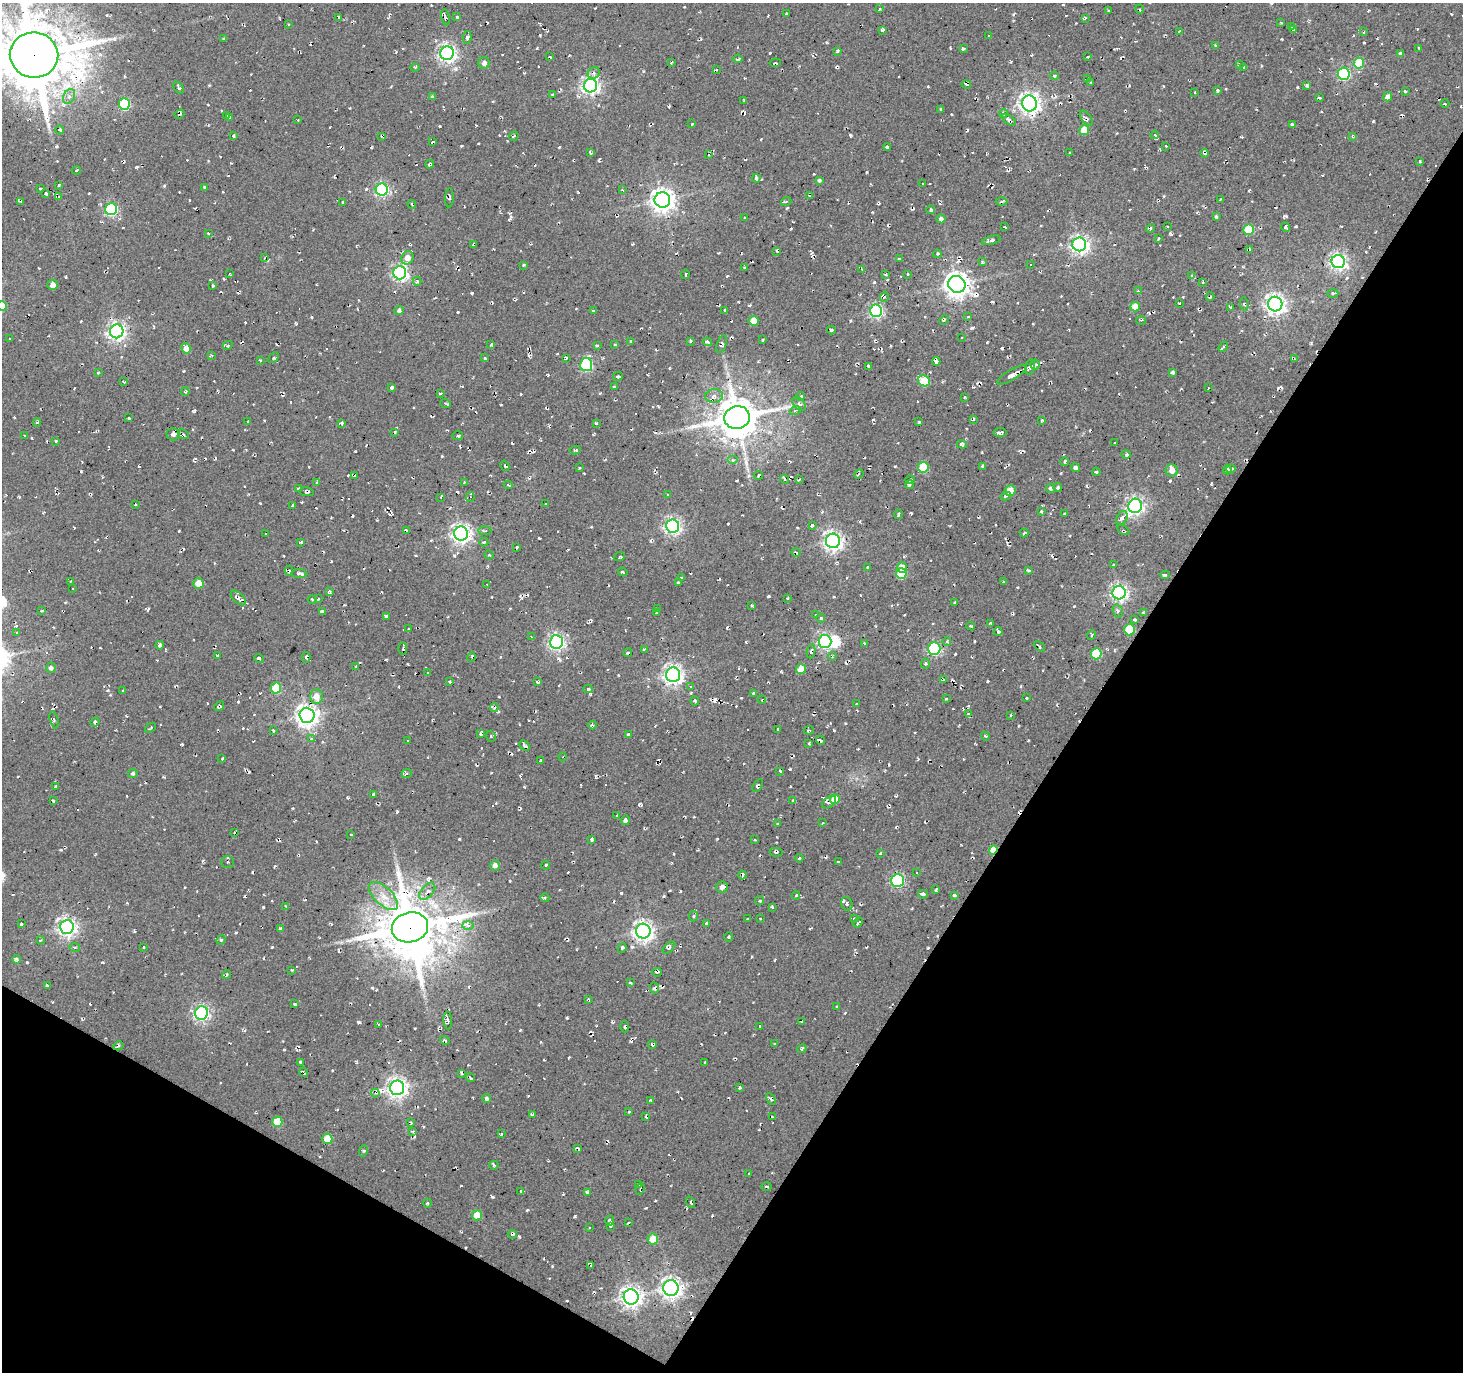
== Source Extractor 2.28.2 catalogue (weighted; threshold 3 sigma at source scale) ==
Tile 15 of 4 x 4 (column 3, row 4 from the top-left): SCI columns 2925-4385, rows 191-1560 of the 5853 x 5930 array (HDU 1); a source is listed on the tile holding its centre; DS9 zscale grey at full resolution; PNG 1465 x 1374 px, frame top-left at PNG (2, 3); each listed source drawn as its Kron ellipse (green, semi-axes under 4 px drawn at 4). Shown black and unused: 31% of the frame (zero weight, under 2 of 3 exposures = <1% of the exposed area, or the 3 px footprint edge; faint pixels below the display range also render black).
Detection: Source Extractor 2.28.2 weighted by HDU 2 'WHT'; one run over the whole footprint, this tile lists its part. Background 0.0081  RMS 0.0091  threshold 0.0408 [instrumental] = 3 sigma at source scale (4.5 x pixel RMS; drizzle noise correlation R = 1.50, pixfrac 1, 0.0396/0.0396 arcsec/px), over >= 5 px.
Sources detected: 745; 2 inside a brighter object's white glare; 44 cosmic-ray / hot-pixel residue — neither listed nor drawn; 5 inside a brighter listed object's ellipse — not listed separately; of the other 694, all 500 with FLUX_AUTO >= 0.968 (the completeness limit of this list) listed and drawn (194 fainter detections not listed), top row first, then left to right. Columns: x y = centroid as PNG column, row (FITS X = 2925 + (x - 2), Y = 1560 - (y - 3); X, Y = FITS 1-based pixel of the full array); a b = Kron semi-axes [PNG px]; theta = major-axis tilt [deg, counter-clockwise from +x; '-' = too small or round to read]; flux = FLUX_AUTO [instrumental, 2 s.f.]
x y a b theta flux
879 9 3 3 - 1
1140 9 4 3 - 0.98
1108 10 3 3 - 1.4
786 13 3 2 - 1
339 17 4 2 - 1.2
445 17 8 4 -78 1.8
457 17 3 3 - 1.3
1085 18 3 3 - 1.3
1281 22 3 3 - 1
288 24 3 2 - 1.1
1292 26 4 2 - 1.1
883 30 4 3 - 1.6
1294 30 3 3 - 1.8
1179 32 4 2 - 1.3
1363 32 3 2 - 1.4
988 36 3 3 - 2.2
467 37 6 4 80 3
223 38 3 3 - 1
1215 45 3 2 - 1.7
1419 48 3 2 - 1.2
963 49 3 3 - 1.4
838 51 4 3 - 2
447 53 7 6 - 350
1400 53 4 3 - 1.8
34 55 24 22 -6 6800
550 57 4 2 - 0.97
1088 57 3 2 - 1.2
738 59 5 2 - 2.3
672 62 3 2 - 1
484 63 6 5 - 3.4
775 63 5 3 - 1.4
1359 63 5 5 - 31
1239 64 3 3 - 1.3
415 67 5 3 - 1.1
1244 67 4 3 - 2.8
716 70 3 3 - 1.5
594 73 6 5 - 2.6
1344 74 6 6 - 120
1055 76 4 3 - 1.3
1088 79 3 3 - 2.1
1091 82 2 2 - 1.1
966 84 4 2 - 1.2
1307 85 4 3 - 2.5
590 86 7 6 - 370
179 88 7 4 -48 1.5
1218 91 4 4 - 1.3
1405 91 3 2 - 1.2
1194 92 3 2 - 1
552 95 4 3 - 1.1
69 97 8 5 61 3.3
432 97 4 3 - 1.3
1388 97 5 4 - 3.5
1319 98 4 3 - 1.7
744 100 4 2 - 1.7
1029 103 8 7 - 560
124 104 6 5 - 68
1445 104 4 3 - 1.3
941 109 4 3 - 0.99
1003 113 4 3 - 7.6
179 114 5 2 - 1.1
227 116 3 2 - 1.2
229 117 4 2 - 1.3
1086 118 9 4 -54 3.1
298 120 3 2 - 1.8
1009 120 8 4 -34 2.6
692 124 3 2 - 1.3
1293 124 4 3 - 2.5
60 130 4 3 - 1
1084 130 5 5 - 14
1155 135 4 4 - 1.4
233 136 3 2 - 0.99
381 136 4 3 - 0.98
514 136 5 2 - 1.1
1352 137 4 3 - 1.2
432 142 4 2 - 1.2
1166 146 3 3 - 1
887 147 4 3 - 1.8
590 153 4 2 - 1.4
1070 153 3 3 - 1.4
1204 153 4 3 - 2.4
709 155 4 3 - 1.1
1420 161 4 3 - 1.1
430 164 4 3 - 2
76 170 4 2 - 1
756 178 4 3 - 2.6
819 180 4 4 - 1.6
923 183 3 3 - 1.7
59 185 3 3 - 1.8
204 187 4 3 - 1
41 188 3 3 - 1.4
382 190 6 6 - 170
622 190 3 3 - 1.1
46 193 3 3 - 1.5
810 196 3 2 - 1.4
58 197 4 3 - 1.1
449 198 9 3 87 1.8
1221 199 3 3 - 1.1
662 200 8 7 - 750
20 201 4 2 - 1.7
343 202 3 3 - 1.6
786 202 5 3 - 0.98
1001 202 6 3 1 1.3
412 204 4 2 - 1.3
111 209 6 6 - 130
931 210 4 3 - 1.7
1216 217 4 4 - 1.7
745 218 3 3 - 1.5
941 219 4 4 - 2.8
1005 227 4 2 - 1.1
1167 227 3 2 - 1.2
1285 227 5 3 - 2.3
1151 228 5 3 - 1.3
1249 230 5 5 - 28
209 234 4 2 - 1.1
1158 239 4 3 - 1.4
991 240 9 4 15 2.5
1079 244 7 6 - 370
473 245 3 3 - 1.1
1249 250 4 2 - 1.3
777 251 3 2 - 1.6
937 254 4 3 - 0.98
264 258 3 2 - 1.1
407 258 7 6 - 9.9
899 259 3 3 - 1.5
982 262 4 3 - 1.3
1338 262 6 6 - 310
1031 264 3 3 - 2
523 265 3 2 - 1.1
745 268 3 3 - 1.7
862 269 4 2 - 1.1
400 273 6 6 - 240
229 274 3 2 - 1.3
685 274 4 2 - 1.1
907 274 3 3 - 1.2
885 275 4 2 - 1.3
1192 275 4 3 - 1.2
417 281 4 4 - 1.5
1203 282 3 2 - 1.2
957 284 9 8 - 870
53 285 5 5 - 5.7
213 285 3 3 - 1.9
1138 291 4 3 - 1.1
1333 293 5 4 - 1.3
884 297 5 3 - 1.4
1210 297 4 2 - 1.6
1179 303 3 2 - 1.1
1244 304 6 4 -82 1.4
1275 304 7 7 - 510
2 306 5 5 - 17
1135 306 5 4 - 12
1231 307 4 3 - 1.7
399 310 4 4 - 2.5
593 310 3 3 - 1.3
724 310 3 3 - 1
876 311 6 6 - 160
968 317 3 3 - 1
944 320 5 3 - 1.1
1141 320 5 3 - 1.1
753 321 5 5 - 16
831 330 4 3 - 2.4
117 331 7 7 - 370
10 338 2 2 - 0.99
961 338 3 3 - 1.9
762 340 3 3 - 1.6
631 341 4 3 - 1.3
690 341 4 3 - 2.8
708 342 4 3 - 3
615 344 3 3 - 2.1
721 344 9 5 70 2.6
228 345 5 3 - 1.4
491 345 4 3 - 1.8
597 345 4 3 - 1.2
1223 347 6 3 46 2.3
186 348 5 4 - 8.4
212 355 4 3 - 1
274 358 6 3 46 1.8
485 358 4 3 - 1.3
566 358 3 3 - 1.5
1294 359 3 3 - 2
260 360 3 2 - 1.3
936 361 4 3 - 2.2
586 364 7 6 - 110
1035 365 5 4 - 2.3
868 366 4 3 - 1.3
1030 367 8 5 76 2.6
98 372 3 3 - 1.1
1173 372 3 3 - 2.1
1012 375 17 5 31 8.8
618 376 5 3 - 1.3
123 381 3 2 - 1.2
924 381 6 5 - 33
614 386 4 2 - 1.1
392 388 3 3 - 1.8
1208 388 2 2 - 1.1
185 392 4 3 - 1.3
441 393 3 2 - 1.1
714 396 9 7 7 4.4
800 396 4 4 - 1.5
964 397 3 2 - 1.1
446 403 5 2 - 1.7
799 404 8 5 -44 2.8
795 411 6 2 20 1.1
737 417 13 11 13 3000
128 418 3 2 - 0.97
974 419 3 3 - 1
1042 420 3 2 - 1.1
248 421 4 2 - 1.1
37 422 4 3 - 1.4
919 422 4 3 - 1.3
341 423 3 3 - 2.6
596 423 3 3 - 1.3
395 432 3 3 - 2
1000 432 6 3 5 3.3
173 434 6 6 - 3.4
183 434 6 4 -32 1.9
25 436 3 3 - 1.4
458 436 5 3 - 1.3
56 441 3 3 - 1
1115 443 3 2 - 0.99
962 444 5 4 - 2.1
575 450 5 3 - 1.8
1126 455 5 3 - 1.3
732 460 5 4 - 1.4
1065 462 4 3 - 1.9
505 466 5 2 - 1.1
983 466 3 3 - 1.5
923 467 5 5 - 36
580 468 3 2 - 1.4
1075 468 4 4 - 2.9
1231 469 4 3 - 1.9
1227 470 4 4 - 3.1
1172 471 6 6 - 6
1096 472 4 3 - 1.7
859 474 5 3 - 1.2
759 475 4 2 - 1.8
355 476 3 2 - 1.1
785 479 5 3 - 1
799 479 3 2 - 0.98
910 480 5 2 - 1.2
317 482 3 2 - 1.4
464 483 4 3 - 1.2
508 485 4 3 - 1.6
909 485 4 3 - 3.8
1058 487 4 4 - 1.4
1050 488 4 4 - 2
298 489 3 3 - 2.6
1010 491 5 5 - 14
307 492 7 4 -8 1.5
668 494 3 2 - 1.1
1006 496 5 4 - 1.7
441 497 3 3 - 1.2
470 497 5 4 - 1.6
136 504 3 3 - 1.4
546 504 3 3 - 2
292 506 3 3 - 2
1135 506 7 6 - 350
1041 511 3 3 - 1.8
898 514 5 3 - 1.5
1064 514 3 2 - 1.2
1122 518 7 5 59 3
812 525 4 3 - 1.3
673 526 6 6 - 300
406 530 3 2 - 1.6
1123 530 6 4 -27 1.5
485 531 7 4 -1 1.5
1024 533 4 3 - 1.9
266 534 3 2 - 1
461 534 7 7 - 450
833 541 7 7 - 460
301 542 3 2 - 1.2
484 542 4 3 - 1.5
517 547 3 3 - 1.2
796 552 4 2 - 1.1
489 555 4 2 - 0.99
619 556 6 2 22 0.99
1113 565 4 2 - 1.7
868 567 3 3 - 1.2
902 567 5 5 - 9.8
1028 570 4 3 - 1.5
289 571 5 3 - 1.9
623 572 5 2 - 1.2
299 574 8 4 -4 2.4
901 574 5 5 - 32
1165 575 4 3 - 2.3
681 577 4 3 - 0.99
71 581 3 3 - 1.2
678 582 3 2 - 1.8
1003 582 3 3 - 1.3
198 583 5 5 - 14
487 585 3 3 - 1
73 588 3 2 - 1.1
329 591 3 3 - 2.4
1119 593 6 6 - 300
238 598 9 5 -43 5.2
787 598 3 2 - 1.1
318 599 3 3 - 1.7
312 600 4 3 - 1.1
954 603 3 2 - 1.3
751 605 3 2 - 1.2
657 609 3 2 - 1.2
42 611 4 3 - 1.1
1118 611 7 5 -75 2.4
322 612 4 3 - 2.5
656 612 4 3 - 2.6
1143 613 3 3 - 1.1
816 615 3 2 - 0.99
386 616 4 3 - 1.4
821 618 4 4 - 1.4
1135 619 4 3 - 1.4
990 623 3 3 - 1.3
971 626 4 3 - 1
409 629 3 3 - 1.4
1129 630 5 5 - 28
998 631 4 3 - 1.6
17 633 4 3 - 1.9
1091 635 5 3 - 1.1
531 637 3 3 - 1.1
825 641 6 6 - 230
557 642 7 6 - 280
947 642 4 3 - 0.98
865 644 4 3 - 1.2
160 645 4 3 - 2
1039 646 6 3 -47 1.6
934 648 6 6 - 130
403 649 6 3 -90 1.6
644 649 4 3 - 1
811 651 7 4 83 2.1
628 653 4 3 - 2.6
1096 654 5 5 - 44
218 656 3 3 - 1.3
306 657 5 3 - 2
471 657 4 3 - 1
832 657 4 3 - 1.3
259 658 5 3 - 1.1
925 663 5 3 - 1.3
356 666 3 3 - 1.5
51 668 5 5 - 3
801 669 5 5 - 14
428 673 3 3 - 1.4
673 675 7 7 - 440
943 680 3 2 - 1.7
450 681 3 3 - 1.1
537 682 4 3 - 1.4
690 687 4 3 - 1.2
276 688 5 5 - 33
588 689 4 4 - 1.8
123 690 3 2 - 1.1
753 693 4 3 - 1.5
316 697 7 6 - 9.4
1026 698 3 3 - 2.3
946 699 3 2 - 1
762 700 4 3 - 1.1
695 701 4 3 - 2.2
857 704 3 2 - 0.99
219 706 5 4 - 1.7
494 708 4 4 - 3.7
968 714 3 2 - 1.6
307 715 7 7 - 640
1011 715 4 3 - 1.3
54 720 9 3 -76 1.3
95 722 5 4 - 1.6
592 725 4 3 - 1.6
150 728 6 2 42 1.2
778 729 3 2 - 0.98
273 730 3 3 - 2
809 730 5 3 - 1.4
481 733 4 3 - 3.4
628 735 4 3 - 2.6
491 736 5 5 - 1.8
985 736 4 3 - 1
311 738 4 3 - 1.1
408 740 3 2 - 1.1
821 740 5 2 - 1.2
809 743 3 3 - 1.9
524 745 6 3 -45 2.4
563 757 4 3 - 1.1
222 759 4 3 - 1.4
541 761 3 3 - 1.9
780 771 3 2 - 1.4
133 773 5 5 - 1.7
407 773 5 3 - 1.9
758 785 7 4 57 2
55 787 4 3 - 1
373 794 4 2 - 1.2
835 799 5 5 - 13
792 800 3 2 - 1.4
53 801 3 2 - 1.4
829 802 8 5 40 3.2
617 815 3 3 - 1.3
625 820 5 4 - 2.8
823 823 3 2 - 1.2
777 824 3 2 - 0.99
234 832 4 3 - 1.3
351 834 3 3 - 1.7
592 839 4 3 - 3.3
755 840 3 2 - 1
993 850 5 4 - 12
776 852 6 3 -10 1.2
880 853 3 2 - 1.1
799 858 4 3 - 1
227 862 6 6 - 1.7
838 862 3 3 - 1.3
495 865 5 5 - 4.2
546 865 4 3 - 1.5
916 873 3 3 - 1.7
743 875 4 3 - 3.3
897 881 6 6 - 150
722 887 6 5 - 4.1
936 890 4 3 - 2
427 891 10 6 50 5.2
923 894 5 3 - 2.9
796 895 4 3 - 1.2
954 895 4 3 - 1.9
383 896 18 8 -42 13
545 898 4 4 - 1.6
759 901 4 4 - 1.5
847 904 7 5 -72 3.8
286 906 3 3 - 1.2
772 907 3 3 - 1.1
694 916 5 4 - 1.4
747 919 3 3 - 1.1
760 919 3 2 - 1.2
854 919 3 3 - 2.5
858 922 5 3 - 2.2
707 923 4 3 - 1.3
21 924 3 3 - 1
468 925 5 4 - 2.3
67 927 7 6 - 390
410 927 18 15 14 5300
280 928 3 3 - 1.4
643 931 7 7 - 480
729 937 4 3 - 1
41 940 4 3 - 1
221 940 5 4 - 1.2
75 947 5 3 - 1.3
144 947 3 2 - 1.2
622 948 5 3 - 2.1
669 948 8 4 44 2.1
17 959 4 3 - 3.5
292 970 3 2 - 1.2
657 972 5 2 - 1.1
227 974 4 3 - 1.4
630 983 3 3 - 1.1
47 986 3 2 - 1.3
654 988 6 4 -76 1.8
589 999 3 2 - 1.1
295 1004 4 3 - 2.2
837 1006 4 3 - 1.1
201 1013 7 6 - 260
448 1020 9 4 -89 2.4
802 1022 3 3 - 2.8
378 1024 3 2 - 1.1
625 1027 6 3 -90 1.2
760 1027 3 2 - 1.2
445 1040 5 3 - 1.8
774 1044 3 2 - 1.2
652 1045 4 3 - 2
118 1046 5 2 - 1.6
802 1049 5 3 - 1.4
300 1062 3 3 - 0.97
705 1063 3 2 - 1.3
304 1072 5 2 - 1.2
461 1073 4 3 - 1.6
470 1078 5 2 - 1.7
397 1088 7 7 - 520
739 1088 4 4 - 0.98
375 1093 4 3 - 1.8
487 1099 4 4 - 2.1
771 1099 6 3 -61 2.5
650 1100 3 2 - 1.2
629 1112 3 2 - 1.2
533 1114 4 3 - 2
646 1117 4 2 - 1.5
772 1117 3 3 - 2.1
277 1122 5 5 - 19
411 1123 4 3 - 1.2
413 1131 4 3 - 1
501 1134 3 3 - 1.1
327 1139 5 5 - 19
578 1148 4 3 - 2
363 1151 6 4 71 1
494 1165 5 4 - 1.2
749 1173 3 3 - 1.2
639 1184 3 2 - 1.4
766 1187 5 2 - 1.2
640 1189 6 2 66 0.99
520 1191 3 2 - 1
587 1192 4 3 - 1.4
691 1202 6 3 -69 1.2
428 1203 4 3 - 0.97
477 1215 5 5 - 14
609 1220 5 4 - 2
628 1223 3 2 - 1.7
610 1226 3 2 - 1.3
589 1227 3 2 - 1.1
512 1234 5 2 - 1.3
653 1239 5 5 - 15
591 1265 3 3 - 1.2
671 1288 8 7 - 530
631 1297 7 7 - 500
Overlapping masked pixels (flux is a lower limit): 4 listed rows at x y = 34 55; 993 850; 410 927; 118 1046
Isophote crosses this tile's border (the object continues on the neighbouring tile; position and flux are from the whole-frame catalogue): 2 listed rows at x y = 34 55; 2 306
Unlisted compact peaks at least as high as the median listed source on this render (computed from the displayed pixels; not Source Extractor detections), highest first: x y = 359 1022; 575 1216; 492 1197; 272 947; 874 282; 567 1018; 397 811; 540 35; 519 1236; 1286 216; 1170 233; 238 702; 260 503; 646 1208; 640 804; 194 410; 61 850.